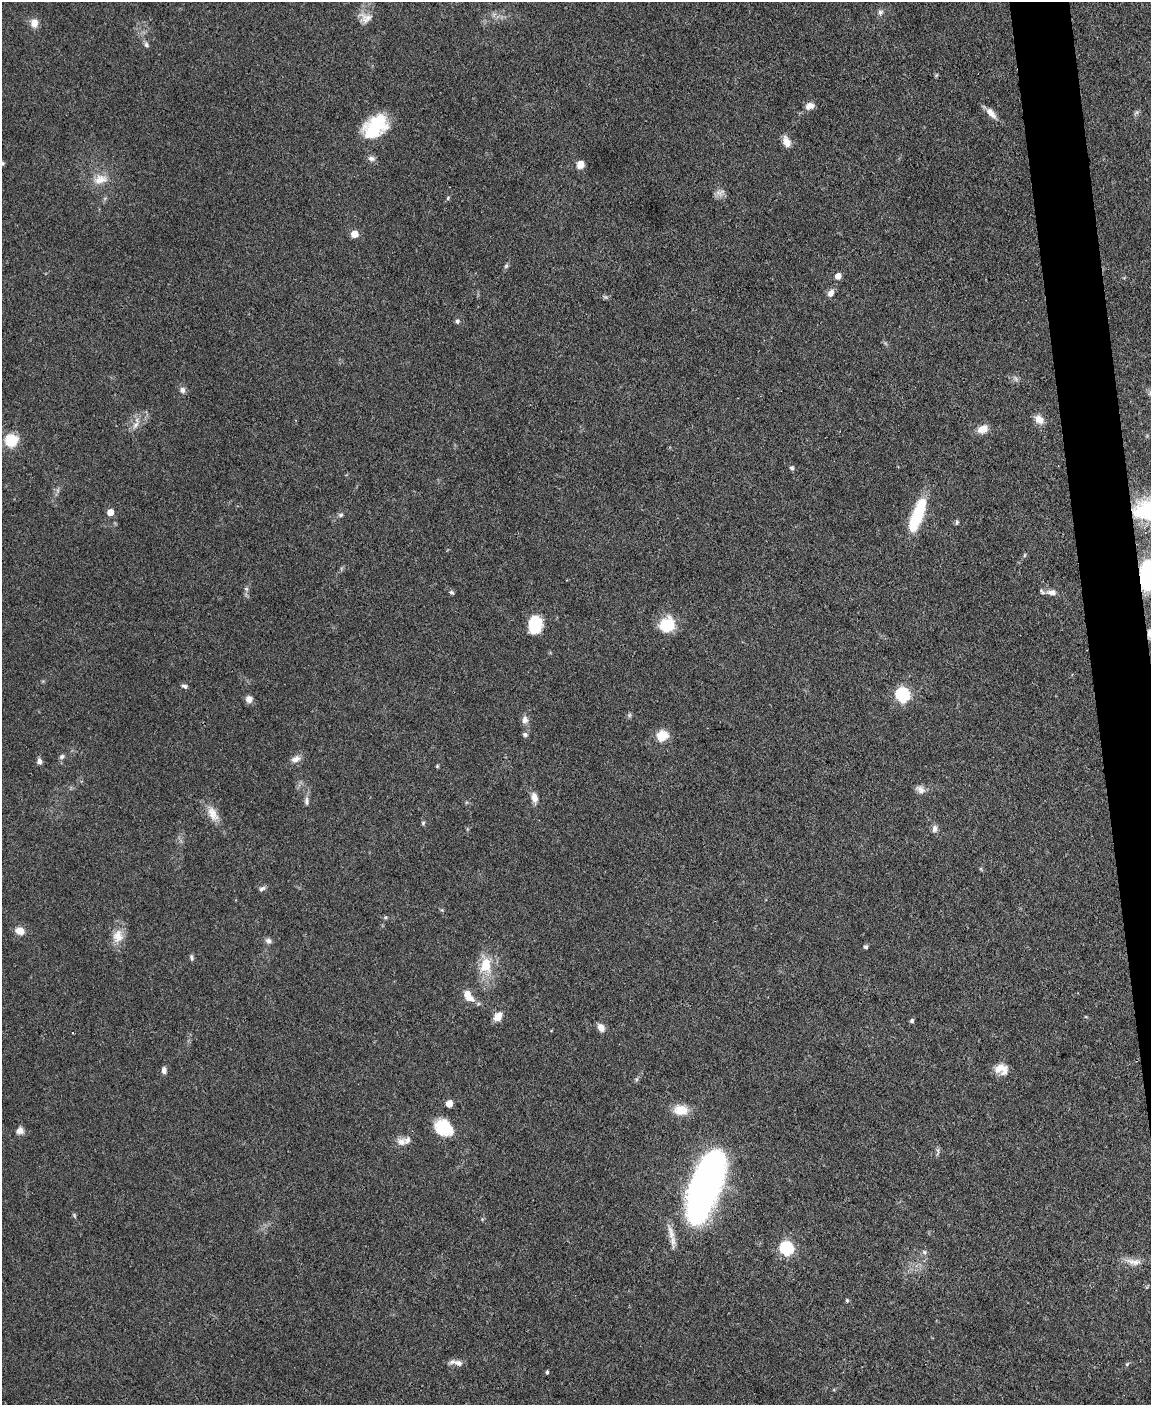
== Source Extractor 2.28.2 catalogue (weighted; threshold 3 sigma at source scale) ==
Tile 6 of 4 x 3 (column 2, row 2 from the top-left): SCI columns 1151-2299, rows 1639-3041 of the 4599 x 4572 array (HDU 1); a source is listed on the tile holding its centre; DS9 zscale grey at full resolution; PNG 1153 x 1407 px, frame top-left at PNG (2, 2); no overlay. Shown black and unused: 3% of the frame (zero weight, under 3 of 4 exposures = <1% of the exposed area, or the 3 px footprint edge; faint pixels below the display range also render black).
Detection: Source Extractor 2.28.2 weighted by HDU 2 'WHT'; one run over the whole footprint, this tile lists its part. Background 0.142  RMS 0.0052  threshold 0.0234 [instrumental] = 3 sigma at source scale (4.5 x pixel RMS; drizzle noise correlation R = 1.50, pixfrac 1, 0.05/0.05 arcsec/px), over >= 5 px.
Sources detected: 88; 1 inside a brighter object's white glare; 1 cosmic-ray / hot-pixel residue — not listed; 3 inside a brighter listed object's ellipse — not listed separately; the other 83 listed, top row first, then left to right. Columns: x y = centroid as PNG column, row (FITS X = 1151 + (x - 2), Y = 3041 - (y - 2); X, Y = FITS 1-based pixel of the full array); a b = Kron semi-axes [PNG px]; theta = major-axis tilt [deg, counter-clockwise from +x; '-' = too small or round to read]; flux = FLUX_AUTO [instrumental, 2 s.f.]
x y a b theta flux
880 12 7 7 - 1.5
366 18 17 13 -9 5
34 23 11 9 -88 4.2
146 45 7 6 - 1.4
810 106 10 8 21 3.5
991 113 16 7 -46 4.2
375 127 30 19 44 27
787 142 13 8 -67 4.4
371 158 9 7 -16 2
3 163 6 4 47 0.82
580 165 7 6 - 5.1
100 179 21 12 11 7.5
720 192 13 7 17 2.4
448 198 6 3 72 0.66
354 234 5 5 - 8.5
506 266 7 4 45 0.92
838 276 5 5 - 4.7
831 293 8 6 57 2.9
457 321 6 5 - 1.2
182 390 8 7 - 2
1039 419 11 9 -53 4.6
136 425 8 5 59 2
983 429 12 8 21 5.6
11 440 9 8 - 20
792 468 5 5 - 1.1
110 512 5 5 - 7
341 515 6 6 - 1.1
917 515 37 10 69 31
957 522 6 5 - 0.88
1149 576 27 17 87 62
246 589 6 5 - 1
451 592 7 5 -15 0.94
1052 592 13 7 -5 3
535 624 16 16 - 13
667 624 18 16 28 14
185 686 8 5 -20 1.3
902 695 7 6 - 88
249 699 8 8 - 2.9
629 715 7 4 89 0.82
525 720 10 8 78 2.6
525 734 6 5 - 1.2
662 736 14 13 - 7.6
62 757 7 6 - 1.4
296 759 13 8 21 3
39 761 6 5 - 2.1
437 766 5 4 - 0.53
920 790 13 9 -41 2.8
534 797 11 7 -76 3.9
307 801 14 4 -88 1.8
213 814 22 11 -60 6.4
423 823 5 5 - 0.76
934 829 11 7 81 1.9
262 889 9 5 38 1.4
385 917 5 3 - 0.6
20 931 10 8 -10 5
118 936 18 14 87 7.4
268 941 7 7 - 1.8
866 947 5 4 - 0.97
191 957 8 5 -80 1.1
486 965 20 14 82 13
468 996 16 8 -58 6.6
498 1017 10 7 45 5.1
1086 1017 5 3 - 0.46
912 1021 5 4 - 1.2
601 1027 8 7 - 4
999 1068 16 11 32 5.2
164 1070 8 6 -83 1.9
637 1079 6 4 71 0.81
449 1104 5 5 - 6.8
681 1110 18 12 -5 8.6
443 1128 22 17 -36 15
20 1130 9 8 - 2.7
401 1142 12 10 -36 3.6
707 1181 66 23 72 240
74 1215 6 4 -72 0.68
671 1233 25 8 -75 5.3
786 1248 7 7 - 63
924 1252 6 6 - 1.1
1133 1262 22 8 -10 4.6
847 1300 5 4 - 0.72
458 1363 14 8 -18 2.8
1127 1364 6 4 46 0.77
547 1372 4 3 - 0.82
Overlapping masked pixels (flux is a lower limit): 1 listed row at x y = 1149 576
Isophote crosses this tile's border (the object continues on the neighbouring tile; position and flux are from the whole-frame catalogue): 1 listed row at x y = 1149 576